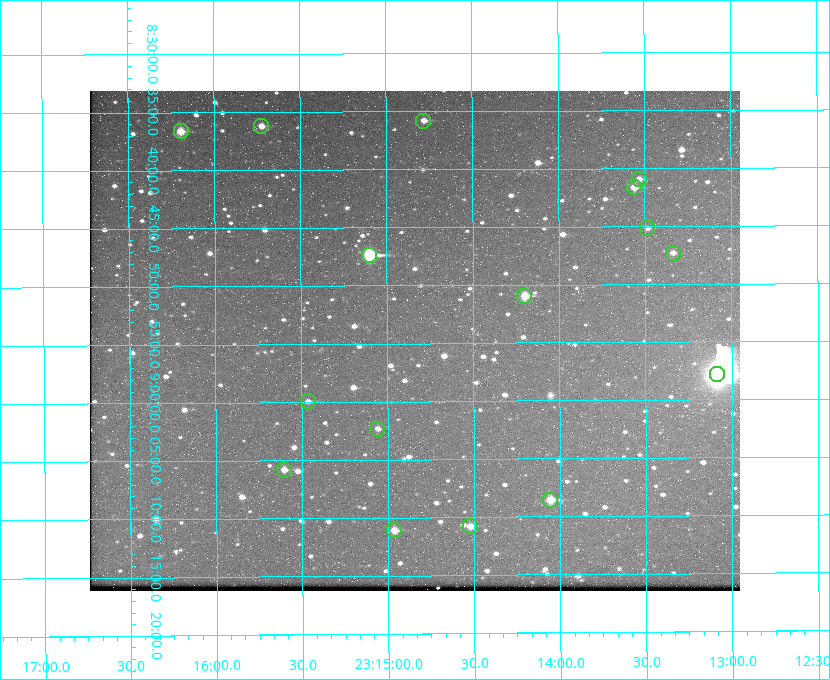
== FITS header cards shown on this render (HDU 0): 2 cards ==
NAXIS1  =                  650 / Width of table row in bytes
NAXIS2  =                  500 / Number of rows in table

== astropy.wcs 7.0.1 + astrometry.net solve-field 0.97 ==
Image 650 x 500 px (HDU 0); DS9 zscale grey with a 90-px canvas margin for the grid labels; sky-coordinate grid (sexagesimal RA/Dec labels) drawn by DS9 from the SOLVED WCS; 16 Tycho-2 reference stars matched to detected sources circled (green)
Header WCS: none
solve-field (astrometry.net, Tycho-2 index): SOLVED blind (the file carries no WCS)
Solved WCS: RA---TAN-SIP/DEC--TAN-SIP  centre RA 23:14:50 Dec +08:55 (348.71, +8.91 deg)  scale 5.17 arcsec/px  FOV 56.0' x 43.1'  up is -180 deg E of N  parity flipped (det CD > 0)
(file carries no celestial WCS; the grid is the blind solution)
Tycho-2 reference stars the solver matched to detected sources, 16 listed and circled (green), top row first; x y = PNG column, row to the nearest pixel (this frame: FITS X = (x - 90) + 1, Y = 500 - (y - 91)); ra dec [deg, ICRS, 3 dp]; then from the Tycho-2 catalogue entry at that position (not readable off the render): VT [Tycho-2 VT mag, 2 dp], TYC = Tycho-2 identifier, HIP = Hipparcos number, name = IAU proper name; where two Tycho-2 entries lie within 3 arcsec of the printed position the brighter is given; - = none
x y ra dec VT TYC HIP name
423 121 348.695 +8.597 11.30 1161-1571-1 - -
261 126 348.931 +8.603 11.18 1161-1110-1 - -
181 131 349.048 +8.610 11.72 1161-1223-1 - -
639 179 348.383 +8.682 11.92 1161-890-1 - -
634 187 348.391 +8.694 11.47 1161-728-1 - -
647 228 348.371 +8.753 12.36 1161-1249-1 - -
673 253 348.335 +8.788 11.88 1161-938-1 - -
369 255 348.775 +8.789 8.97 1161-884-1 114784 -
524 296 348.550 +8.849 10.80 1161-574-1 - -
717 374 348.271 +8.963 6.92 1161-1161-1 114608 -
308 401 348.866 +8.999 11.82 1161-694-1 - -
377 429 348.765 +9.039 11.87 1161-1547-1 - -
284 470 348.901 +9.097 11.97 1161-534-1 - -
550 500 348.514 +9.143 10.38 1161-1071-1 - -
470 526 348.631 +9.180 11.26 1161-1559-1 - -
394 530 348.741 +9.184 11.62 1161-452-1 - -